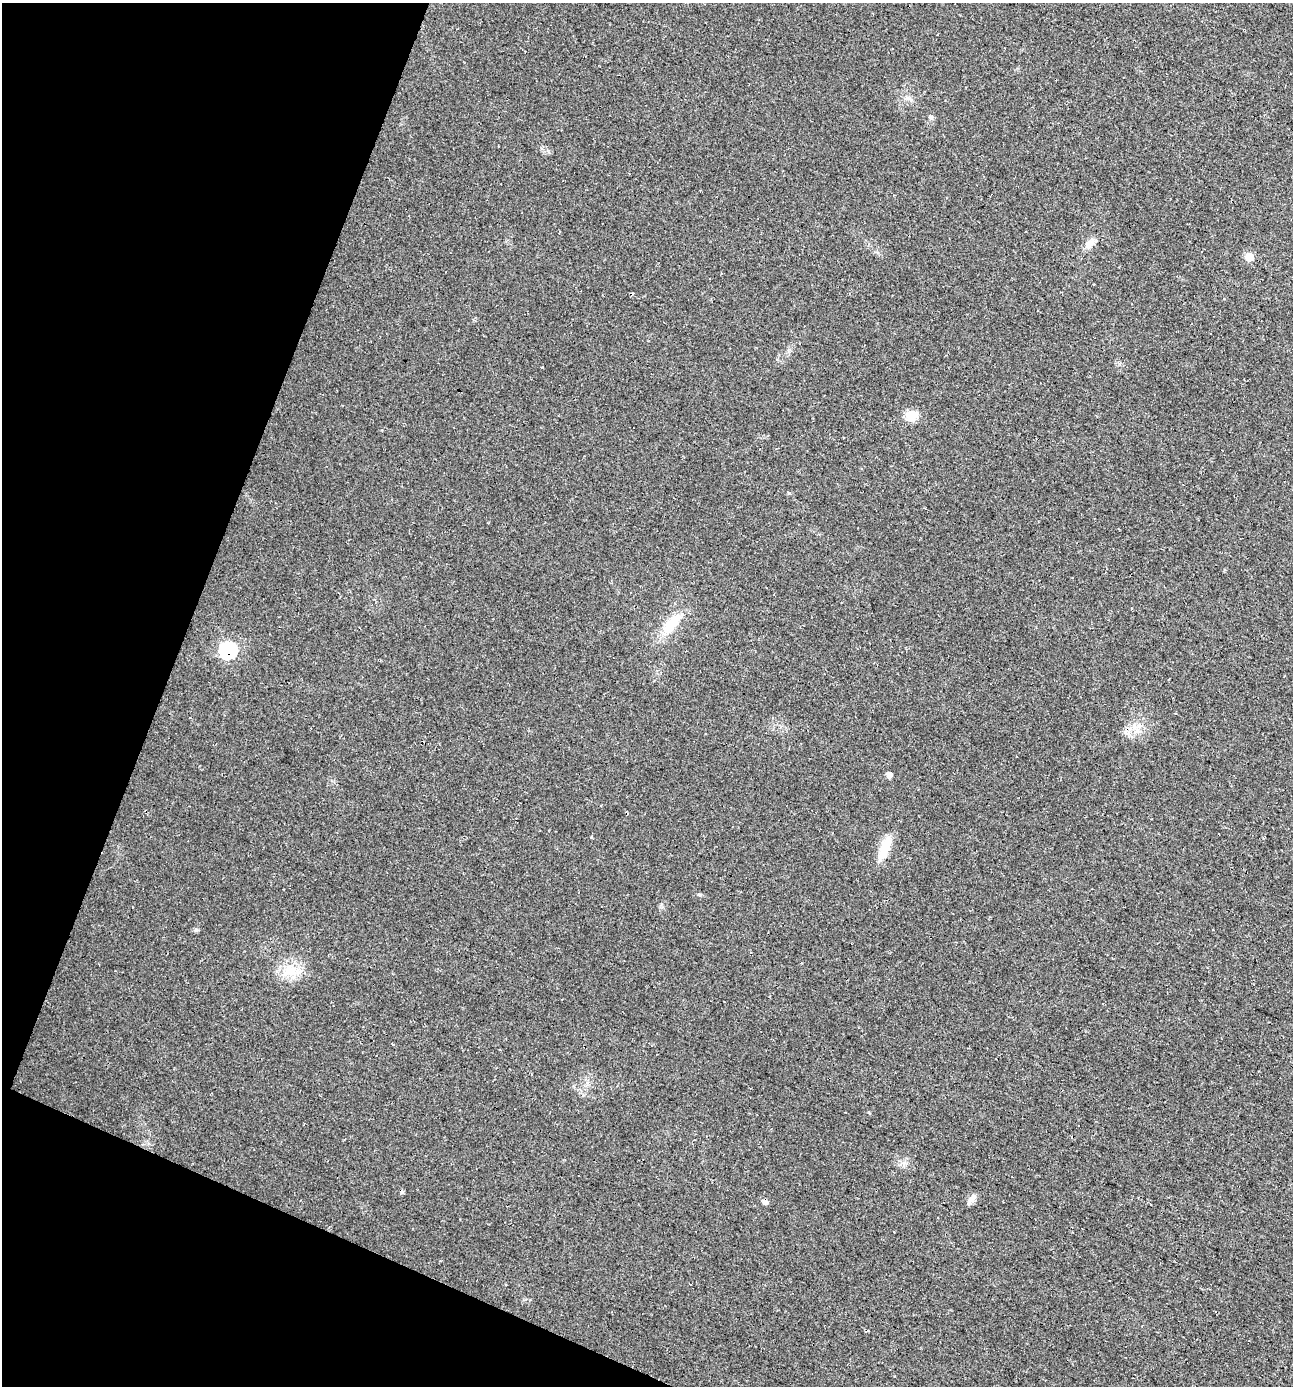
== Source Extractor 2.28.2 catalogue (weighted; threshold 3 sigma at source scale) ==
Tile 9 of 4 x 4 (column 1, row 3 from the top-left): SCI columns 262-1552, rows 1417-2800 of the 5751 x 5592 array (HDU 1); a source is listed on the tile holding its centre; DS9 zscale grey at full resolution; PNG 1295 x 1388 px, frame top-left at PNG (2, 3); no overlay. Shown black and unused: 19% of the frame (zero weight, under 3 of 4 exposures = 5% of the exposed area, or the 3 px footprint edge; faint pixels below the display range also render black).
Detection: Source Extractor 2.28.2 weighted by HDU 2 'WHT'; one run over the whole footprint, this tile lists its part. Background 0.0184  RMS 0.0068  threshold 0.0304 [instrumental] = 3 sigma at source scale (4.5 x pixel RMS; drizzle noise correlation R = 1.50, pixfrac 1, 0.0396/0.0396 arcsec/px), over >= 5 px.
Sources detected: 16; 2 cosmic-ray / hot-pixel residue — not listed; the other 14 listed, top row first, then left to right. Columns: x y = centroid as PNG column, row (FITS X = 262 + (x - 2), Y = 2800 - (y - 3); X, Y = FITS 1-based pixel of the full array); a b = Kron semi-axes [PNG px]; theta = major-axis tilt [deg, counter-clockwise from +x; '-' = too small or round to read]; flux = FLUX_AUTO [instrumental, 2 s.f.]
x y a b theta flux
907 98 9 4 -19 1.7
931 117 6 5 - 1.7
1089 244 14 10 52 5
1249 257 5 5 - 15
911 415 6 6 - 47
672 624 37 14 46 19
228 650 7 7 - 170
1137 730 7 7 - 3.5
1126 732 10 8 -10 3.7
889 775 5 5 - 4.3
885 847 30 11 70 14
196 930 6 5 - 1.7
290 970 19 17 -40 15
972 1199 13 7 38 4
Overlapping masked pixels (flux is a lower limit): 1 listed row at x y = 228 650
Unlisted compact peaks at least as high as the median listed source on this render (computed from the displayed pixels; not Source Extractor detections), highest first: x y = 591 837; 789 493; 661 904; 904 1163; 542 367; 869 1112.